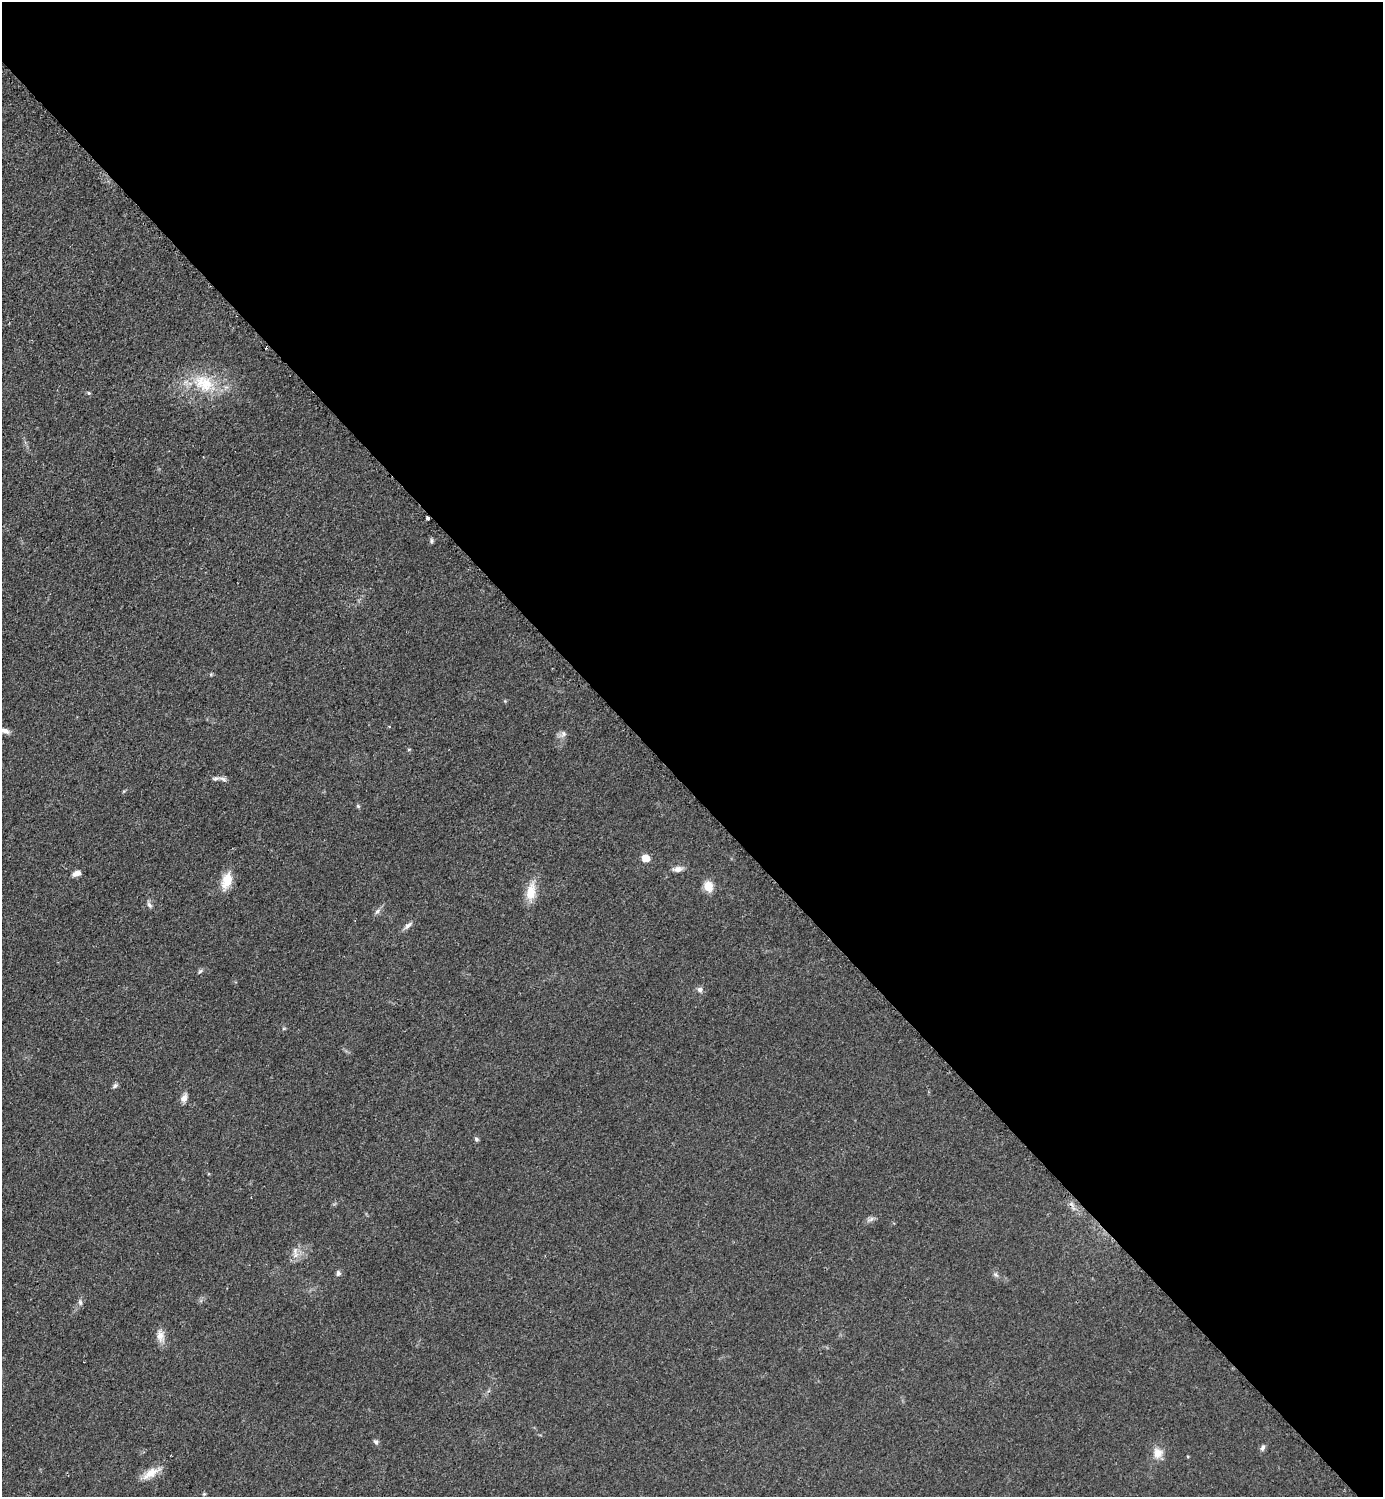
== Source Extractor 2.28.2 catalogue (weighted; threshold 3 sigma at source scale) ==
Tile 8 of 4 x 4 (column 4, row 2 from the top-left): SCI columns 4458-5838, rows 3172-4666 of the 6350 x 6350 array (HDU 1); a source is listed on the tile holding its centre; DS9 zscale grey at full resolution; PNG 1385 x 1499 px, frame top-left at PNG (2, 2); no overlay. Shown black and unused: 53% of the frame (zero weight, under 2 of 3 exposures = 1% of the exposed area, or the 3 px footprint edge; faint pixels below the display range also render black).
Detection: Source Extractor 2.28.2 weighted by HDU 2 'WHT'; one run over the whole footprint, this tile lists its part. Background 0.0786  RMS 0.0077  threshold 0.0346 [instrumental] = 3 sigma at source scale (4.5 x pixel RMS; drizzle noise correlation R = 1.50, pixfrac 1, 0.05/0.05 arcsec/px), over >= 5 px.
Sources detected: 34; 1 cosmic-ray / hot-pixel residue — not listed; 1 inside a brighter listed object's ellipse — not listed separately; the other 32 listed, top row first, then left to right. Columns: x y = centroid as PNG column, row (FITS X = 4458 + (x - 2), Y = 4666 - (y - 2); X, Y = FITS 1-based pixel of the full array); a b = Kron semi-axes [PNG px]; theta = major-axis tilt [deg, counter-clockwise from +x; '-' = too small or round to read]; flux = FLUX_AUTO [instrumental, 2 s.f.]
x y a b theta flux
204 383 33 22 -29 33
89 393 5 4 - 1.2
427 518 3 3 - 4.4
431 541 7 4 85 1.5
5 731 13 7 -19 3.8
563 734 8 8 - 2.8
223 779 11 5 -21 2.4
358 806 6 4 -45 1
646 858 7 6 - 10
677 869 12 7 8 4
76 874 9 6 22 4.2
227 881 21 11 72 13
708 886 12 10 -76 9.8
531 892 24 12 80 14
149 905 9 5 -53 2.1
377 911 7 5 45 2.1
408 925 13 6 45 3
200 971 8 4 53 1.3
700 989 8 7 - 2.4
115 1086 8 5 52 1.7
184 1098 12 7 61 4
476 1139 6 5 - 1.6
295 1251 12 6 76 4.4
338 1273 6 5 - 2.2
995 1274 8 3 -19 1.5
80 1302 8 6 -75 2
160 1336 17 10 -84 6.2
376 1442 7 5 -44 1.8
1263 1447 8 5 64 2.2
1158 1453 14 13 - 8
151 1473 27 10 30 10
204 1494 4 4 - 0.9
Overlapping masked pixels (flux is a lower limit): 1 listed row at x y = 427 518
Isophote crosses this tile's border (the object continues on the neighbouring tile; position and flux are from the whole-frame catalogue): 1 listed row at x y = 5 731